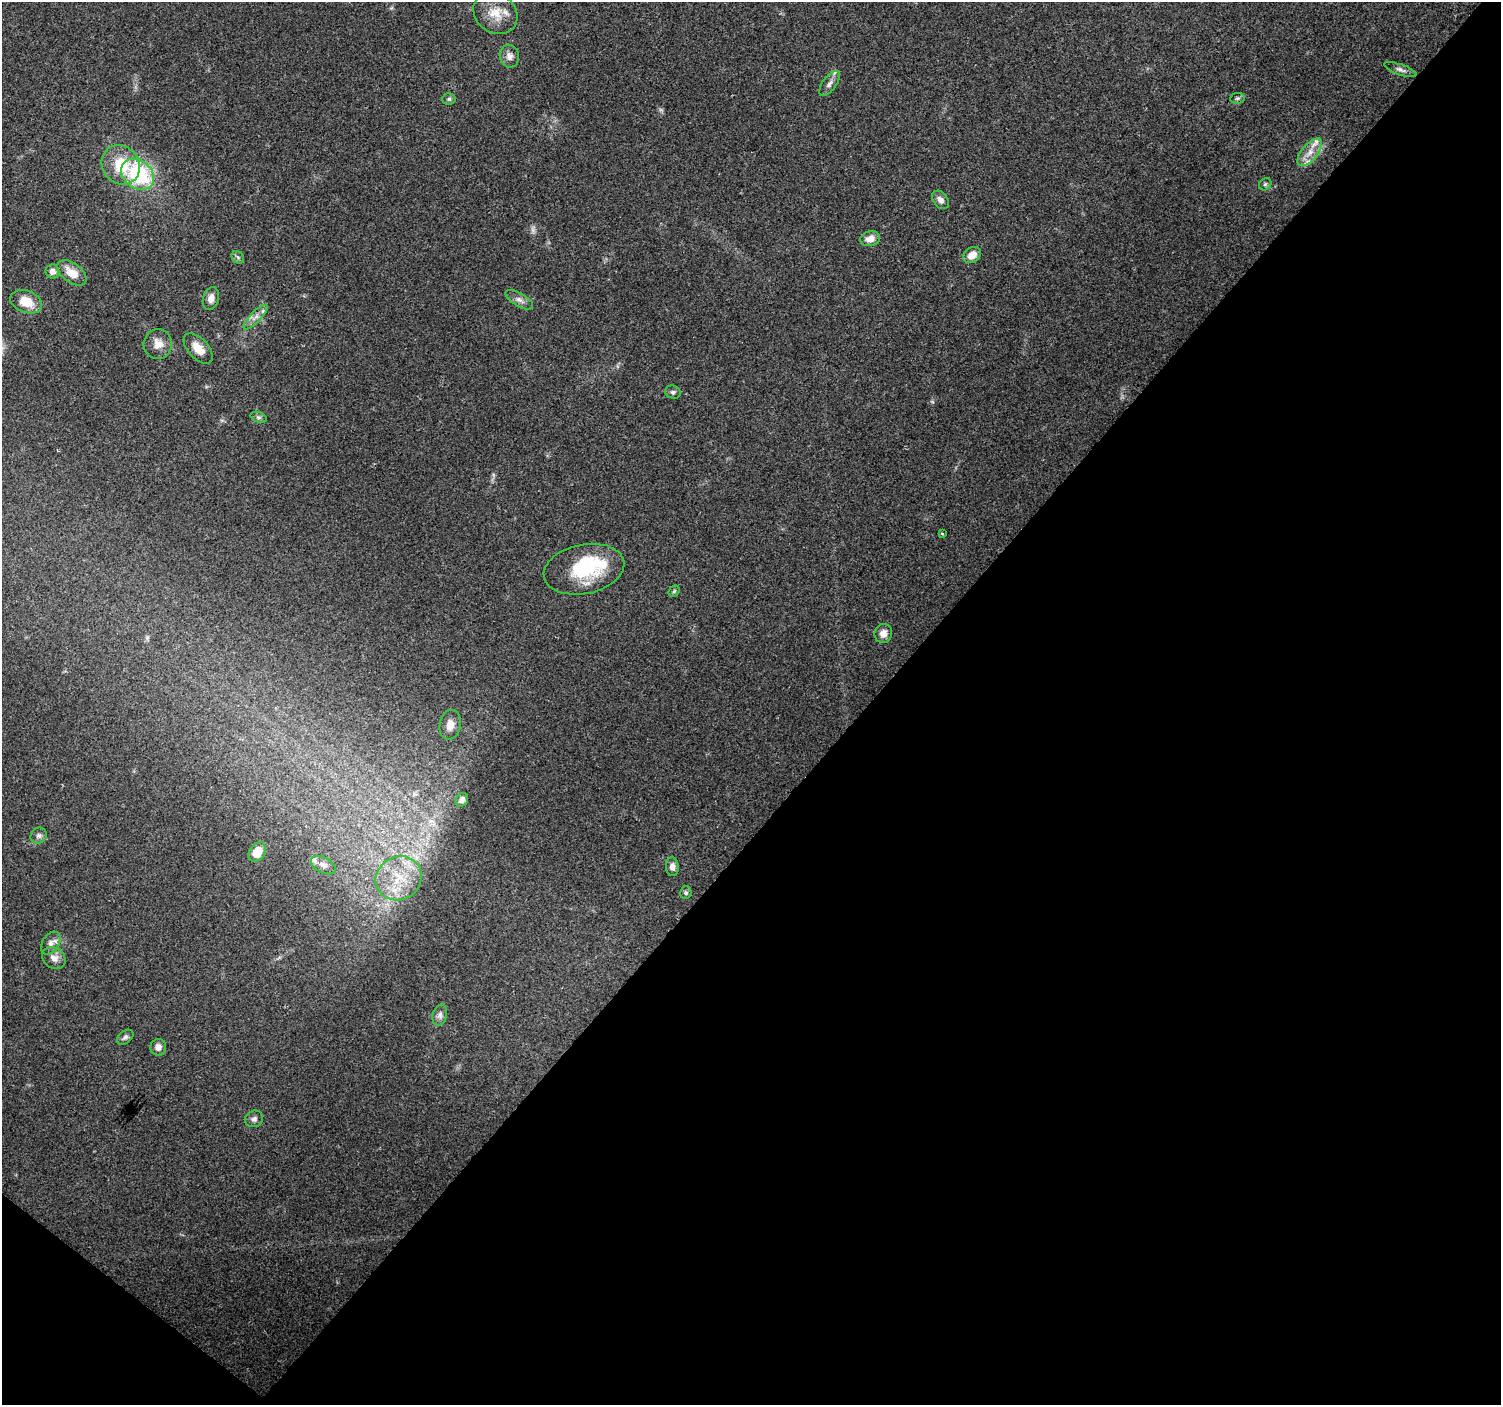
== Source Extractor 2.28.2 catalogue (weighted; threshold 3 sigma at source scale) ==
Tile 15 of 4 x 4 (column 3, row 4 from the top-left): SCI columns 2997-4495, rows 174-1576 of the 5999 x 6023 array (HDU 1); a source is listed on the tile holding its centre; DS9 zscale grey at full resolution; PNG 1503 x 1407 px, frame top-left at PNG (2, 2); each listed source drawn as its Kron ellipse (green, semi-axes under 4 px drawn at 4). Shown black and unused: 43% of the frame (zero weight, under 2 of 3 exposures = <1% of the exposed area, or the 3 px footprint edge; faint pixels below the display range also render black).
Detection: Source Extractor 2.28.2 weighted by HDU 2 'WHT'; one run over the whole footprint, this tile lists its part. Background 0.0756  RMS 0.0077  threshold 0.0347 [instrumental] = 3 sigma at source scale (4.5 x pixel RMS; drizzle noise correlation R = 1.50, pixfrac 1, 0.0396/0.0396 arcsec/px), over >= 5 px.
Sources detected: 52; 1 too faint to see at this stretch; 1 inside a brighter object's white glare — neither listed nor drawn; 8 inside a brighter listed object's ellipse — not listed separately; the other 42 listed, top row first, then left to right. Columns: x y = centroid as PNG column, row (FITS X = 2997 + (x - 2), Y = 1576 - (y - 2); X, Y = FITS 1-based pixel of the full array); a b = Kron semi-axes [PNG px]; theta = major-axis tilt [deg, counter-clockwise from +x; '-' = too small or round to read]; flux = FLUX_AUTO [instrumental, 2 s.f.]
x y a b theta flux
495 13 23 19 -35 17
509 56 11 9 -80 4.9
1400 70 17 5 -20 3.1
829 84 15 6 53 3.7
1237 98 7 5 7 1.4
449 99 7 5 2 1.6
1310 152 17 8 50 8.3
121 165 20 18 -51 27
138 174 18 14 -38 66
1265 184 7 5 45 1.5
941 200 10 7 -52 3.9
870 239 10 7 15 6.2
972 255 9 7 36 7.5
238 257 7 5 -44 1.6
52 271 7 7 - 4.3
72 273 17 9 -36 11
211 299 12 8 74 5
519 300 15 6 -31 4.2
26 302 16 11 -20 15
255 317 16 5 46 4.8
158 344 15 14 - 8.2
198 348 18 10 -47 10
673 392 8 6 -15 1.9
259 417 8 5 -18 1.9
942 533 3 2 - 1.3
584 569 41 24 12 44
674 591 6 5 - 1.1
883 633 9 8 - 5.5
450 725 15 10 78 7.5
462 800 7 6 - 3.2
39 836 8 7 - 2.6
257 852 10 7 55 13
323 865 13 7 -28 4.3
672 867 9 6 -83 3.6
399 878 23 21 33 28
686 893 6 5 - 1.5
51 943 12 8 58 4.5
54 958 12 10 -35 5.5
440 1015 11 7 75 3.3
125 1037 9 6 39 2.1
158 1047 8 8 - 4.1
254 1119 9 8 - 3